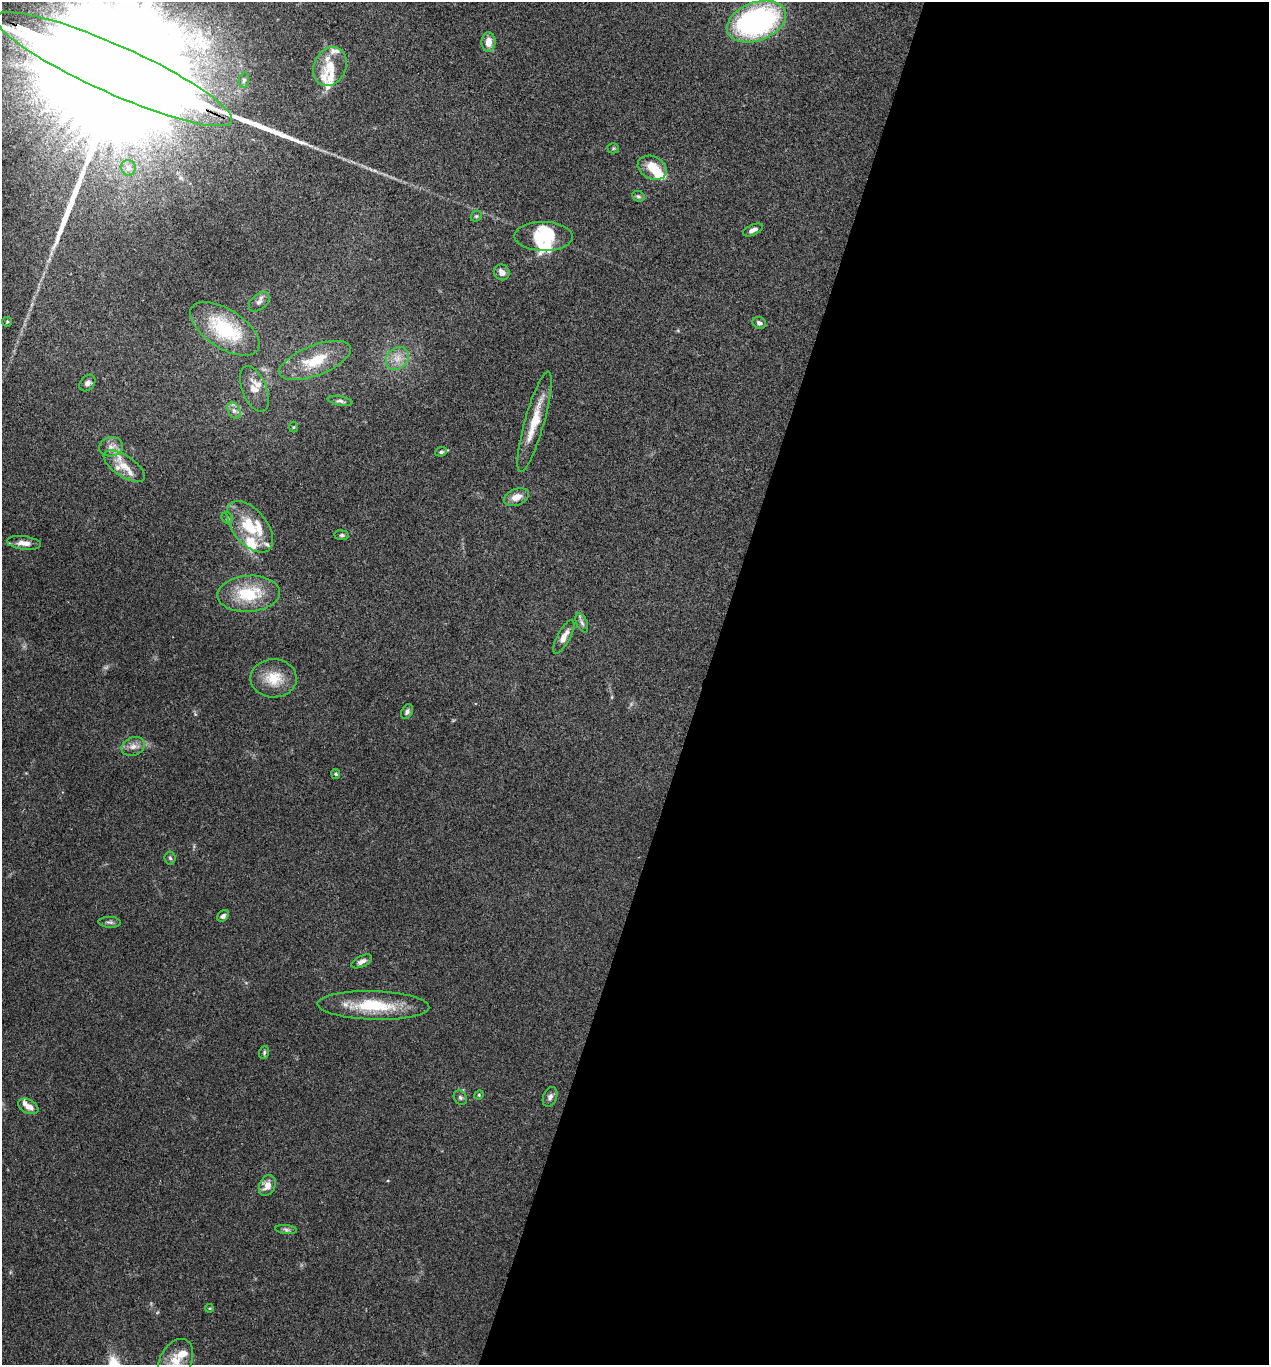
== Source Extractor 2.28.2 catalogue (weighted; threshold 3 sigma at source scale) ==
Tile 12 of 4 x 4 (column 4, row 3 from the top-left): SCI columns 3937-5203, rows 1369-2731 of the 5470 x 5459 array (HDU 1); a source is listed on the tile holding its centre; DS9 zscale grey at full resolution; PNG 1271 x 1367 px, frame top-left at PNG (2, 2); each listed source drawn as its Kron ellipse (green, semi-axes under 4 px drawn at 4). Shown black and unused: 45% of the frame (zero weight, under 3 of 4 exposures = <1% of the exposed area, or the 3 px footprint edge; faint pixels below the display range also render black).
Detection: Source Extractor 2.28.2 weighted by HDU 2 'WHT'; one run over the whole footprint, this tile lists its part. Background 0.0779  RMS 0.0059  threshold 0.0268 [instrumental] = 3 sigma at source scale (4.5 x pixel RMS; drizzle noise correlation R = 1.50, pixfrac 1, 0.05/0.05 arcsec/px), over >= 5 px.
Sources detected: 74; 1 too faint to see at this stretch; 2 inside a brighter object's white glare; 1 long thin detection or spike segment (spike, bleed or trail) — neither listed nor drawn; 16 inside a brighter listed object's ellipse — not listed separately; the other 54 listed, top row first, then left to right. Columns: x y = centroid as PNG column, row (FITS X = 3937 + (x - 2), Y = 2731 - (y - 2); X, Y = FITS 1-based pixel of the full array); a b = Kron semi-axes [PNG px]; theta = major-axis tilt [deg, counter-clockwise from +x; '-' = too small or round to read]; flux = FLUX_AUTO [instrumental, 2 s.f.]
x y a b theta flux
756 22 31 19 21 120
488 42 10 7 -90 6.4
330 67 20 16 65 12
114 69 129 24 -24 110000
244 80 7 5 79 1.3
613 148 5 5 - 0.82
128 168 8 7 - 2.3
652 168 15 11 -26 11
638 196 6 5 - 1.1
476 216 6 5 - 0.87
753 230 10 5 24 2.8
544 236 29 14 -1 17
502 272 8 7 - 3.1
259 302 12 7 40 2.7
7 322 5 5 - 0.71
759 323 7 5 -23 1.6
225 329 39 19 -33 40
397 358 13 10 47 5.8
315 360 38 15 21 19
87 383 9 7 50 2.3
254 389 24 12 -68 7.1
340 401 12 4 -11 1.7
234 410 8 6 -63 2.3
534 422 52 9 74 16
293 427 5 3 - 0.54
111 447 12 9 10 4.2
441 452 6 4 24 1.1
124 466 24 10 -34 9.1
516 497 13 8 20 5.5
227 518 6 5 - 0.95
250 527 30 17 -51 21
342 535 7 4 -6 1.2
24 543 17 6 -7 4.4
249 594 31 18 4 27
582 623 10 5 -67 1.7
564 637 19 6 62 5
274 678 23 19 1 14
407 711 8 5 63 1.6
133 746 12 9 22 3.8
336 774 5 4 - 0.75
170 858 6 5 - 1
223 916 7 5 44 1.7
110 922 11 5 -4 1.6
362 961 11 5 26 2.6
373 1005 56 14 -2 29
264 1052 6 5 - 0.97
479 1095 5 4 - 0.7
460 1097 8 6 -58 1.3
550 1097 10 6 69 2.4
28 1106 11 7 -26 5.2
267 1185 11 8 65 5.2
286 1229 11 4 -5 1.6
209 1308 4 4 - 0.53
176 1361 23 15 62 11
Overlapping masked pixels (flux is a lower limit): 1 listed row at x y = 114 69
Isophote crosses this tile's border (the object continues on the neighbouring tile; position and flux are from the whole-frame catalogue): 2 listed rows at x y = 114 69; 176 1361